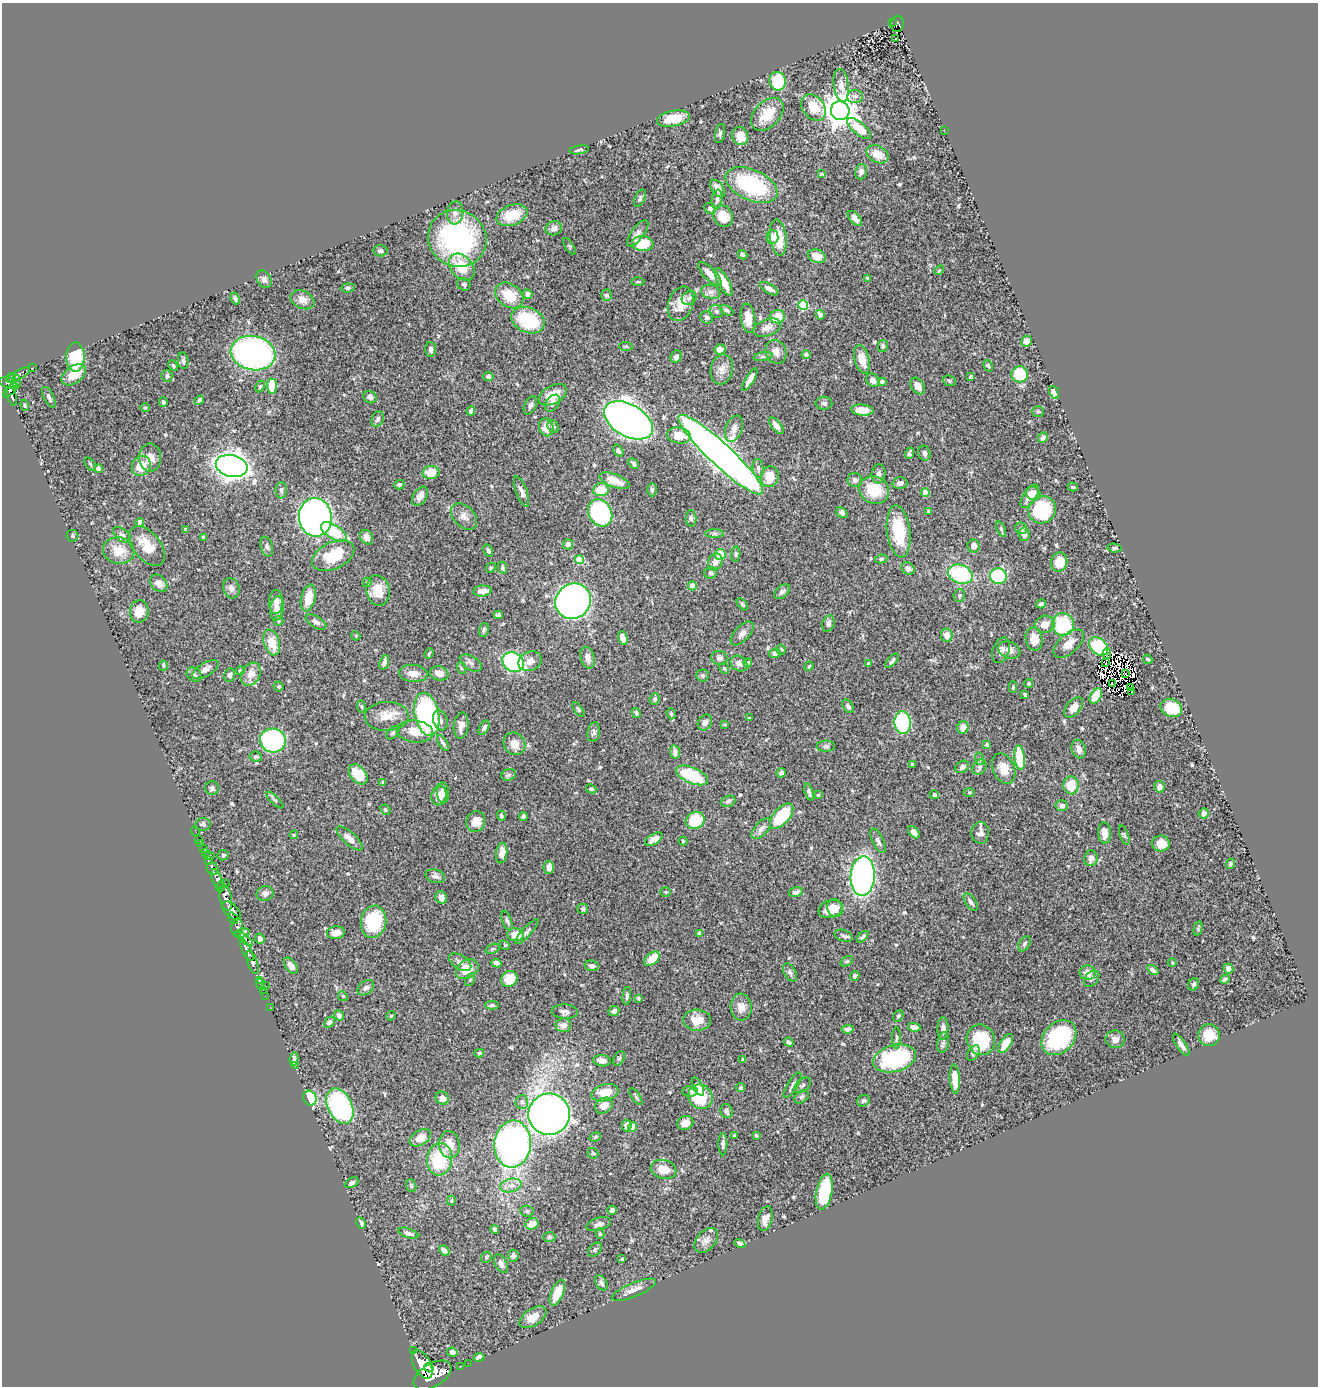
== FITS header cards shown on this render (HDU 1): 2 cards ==
NAXIS1  =                 1316
NAXIS2  =                 1384

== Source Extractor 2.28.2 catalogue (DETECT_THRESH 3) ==
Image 1316 x 1384 px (HDU 1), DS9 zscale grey, 1 PNG px = 1 image px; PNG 1320 x 1388 px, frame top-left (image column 1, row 1384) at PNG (2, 3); each listed source drawn as its Kron ellipse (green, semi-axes under 4 px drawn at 4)
Background 0.674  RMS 0.021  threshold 0.0623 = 3 sigma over >= 5 px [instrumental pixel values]
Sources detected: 556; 6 with non-positive FLUX_AUTO (blend fragments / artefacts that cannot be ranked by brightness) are neither listed nor drawn; of the other 550, the 500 brightest by FLUX_AUTO listed and drawn (50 fainter detections omitted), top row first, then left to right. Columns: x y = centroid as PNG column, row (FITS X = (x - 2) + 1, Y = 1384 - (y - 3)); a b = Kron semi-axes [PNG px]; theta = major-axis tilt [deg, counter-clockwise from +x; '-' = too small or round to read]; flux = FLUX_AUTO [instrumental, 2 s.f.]
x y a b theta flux
892 23 2 2 - 7
897 24 8 6 85 150
895 39 3 2 - 1.6
778 81 9 8 - 57
841 85 16 7 -83 11
855 96 8 6 -2 5.9
814 107 15 10 -51 27
840 111 9 9 - 2500
767 114 19 12 46 31
673 119 16 8 10 26
859 128 14 6 -41 26
944 131 3 2 - 2.5
720 134 10 5 79 2.8
740 136 9 8 - 20
579 150 10 4 9 2.9
878 154 11 8 -29 18
861 172 8 6 76 5.6
822 174 4 3 - 1.6
751 185 27 15 -24 140
717 188 10 5 -57 11
640 198 9 5 66 3
717 199 10 5 81 4.2
710 208 6 5 - 4.3
455 213 11 8 82 8.8
512 215 16 10 20 38
723 216 11 9 -58 26
855 218 9 5 -48 6.8
554 228 8 7 - 7.2
638 233 16 6 54 7.2
772 237 7 6 - 9.7
457 238 30 28 -31 250
778 238 18 8 -83 35
643 244 11 7 -5 36
569 246 9 3 -58 1.9
380 251 7 5 -5 2.7
742 255 5 4 - 2.8
817 256 9 6 -21 18
462 267 15 10 -48 36
939 270 5 4 - 1.7
710 274 16 6 -47 14
867 278 4 3 - 1.9
264 279 9 7 -58 5.5
638 282 6 3 0 1.6
723 282 15 5 -61 23
464 284 7 6 - 3.2
348 288 7 4 6 2.7
769 289 10 4 -31 6.6
711 292 10 7 -15 6.2
528 294 5 4 - 7.1
509 295 15 11 -36 37
607 295 5 5 - 3.5
235 298 6 4 -66 3.8
689 298 8 6 37 4.3
302 300 12 9 -26 10
681 304 17 12 71 23
803 305 5 5 - 77
727 310 7 4 -29 3.2
716 311 7 6 - 3.5
820 315 5 4 - 8.2
707 317 6 6 - 4
778 317 7 7 - 23
748 318 14 7 -82 18
528 320 17 12 -23 77
767 328 14 8 20 9.7
1027 341 5 5 - 9.4
626 346 7 4 -4 2.2
883 346 6 5 - 2.9
431 349 7 5 -87 4.9
720 349 5 5 - 13
776 352 12 10 -68 9.6
253 353 22 17 -11 470
806 354 4 4 - 2.7
75 357 14 9 89 70
676 357 6 5 - 4.5
763 357 9 4 11 3.2
862 359 15 7 -75 22
183 361 8 5 -81 3.4
173 366 5 4 - 1.8
988 366 6 4 -60 2.4
33 367 2 2 - 8.3
722 369 15 11 78 11
1020 374 8 8 - 60
18 375 13 4 29 190
74 375 14 8 37 26
167 376 6 5 - 4.5
488 376 5 4 - 3.4
11 377 5 4 - 410
970 377 4 3 - 2.1
750 379 12 4 59 10
873 380 7 6 - 6.4
949 381 6 5 - 2.5
8 382 9 5 -12 490
16 382 7 4 -84 270
882 382 4 4 - 7
260 386 6 4 63 1.8
272 386 7 5 -85 34
918 386 9 6 -57 11
10 390 9 3 43 210
1054 392 7 4 -68 10
553 395 15 9 30 22
12 397 9 4 -71 190
49 397 11 5 -64 4.7
370 397 7 6 - 4.4
199 400 5 4 - 3.4
163 402 5 3 - 2.8
553 403 9 6 54 6.8
824 403 8 6 -1 3.3
25 405 6 4 -70 1.8
530 405 10 6 64 3.9
145 408 4 4 - 1.5
862 410 11 5 -5 17
471 411 5 4 - 4
1038 411 5 5 - 2.2
378 419 8 5 66 3.7
628 420 27 16 -30 1500
553 426 7 5 -59 2.6
776 426 10 5 -50 8.7
546 427 9 7 -75 16
734 429 14 8 68 9.4
679 435 12 8 -10 24
1043 438 5 4 - 5.2
618 451 6 4 -56 3.5
909 453 6 4 68 2.7
924 453 7 6 - 5.2
721 455 57 11 -43 1600
150 457 14 11 -89 13
633 463 6 4 -44 2.9
90 464 7 3 -55 1.9
141 466 10 9 - 25
232 466 16 11 -13 1200
758 468 9 5 -84 3.9
98 469 4 4 - 12
431 473 8 6 4 23
878 474 9 7 84 4.6
770 477 10 9 - 28
855 480 7 7 - 5.1
614 481 16 6 -21 17
900 483 7 6 - 5.5
399 485 5 4 - 2.7
1073 487 5 4 - 1.9
281 490 8 5 88 3.6
601 490 8 6 4 24
652 490 6 5 - 2.4
874 490 15 13 -28 44
522 492 16 5 -69 6.8
925 493 4 4 - 18
1033 493 7 6 - 11
420 496 10 6 56 8.3
1030 496 13 6 57 10
1042 510 14 13 - 110
928 511 3 3 - 1.6
600 513 14 11 -61 190
842 513 6 5 - 3.6
464 516 15 10 -48 9.7
315 517 19 16 -85 670
691 518 8 5 -88 3
140 522 4 4 - 11
1021 528 6 5 - 4.3
186 529 4 3 - 4.5
1001 529 8 3 -69 2.4
899 531 26 11 -83 60
334 532 14 7 -32 41
714 534 9 4 0 3.4
1024 534 7 5 -83 7.9
122 535 10 6 -39 4.6
73 536 6 6 - 2.5
203 537 3 3 - 1.8
367 537 8 6 -54 9.3
568 544 5 5 - 4.4
147 546 23 13 -51 27
974 546 6 6 - 9.1
267 547 10 6 -73 4.2
1115 548 7 4 -5 2.5
488 550 6 4 -61 2.9
119 551 16 13 -12 24
720 554 5 5 - 29
736 554 7 4 83 2.7
333 556 22 13 25 49
881 559 6 4 10 2.6
579 560 4 4 - 36
715 562 9 7 64 8.1
1059 562 10 8 74 19
502 567 6 4 -77 3.5
491 568 5 4 - 1.9
908 568 7 5 -36 5.9
711 573 6 6 - 3
960 574 13 9 -21 110
998 576 8 7 - 69
367 582 5 4 - 3.1
159 583 10 7 -46 8.6
692 586 4 4 - 20
231 588 10 8 -72 5.6
378 590 15 11 -80 23
482 591 9 5 5 14
782 592 9 6 39 5.9
959 595 6 5 - 2.5
308 598 14 7 76 22
573 601 18 17 - 630
276 602 12 7 89 9.3
742 604 7 3 -48 2
1041 604 5 4 - 3.9
277 608 12 7 82 9.2
139 611 11 9 82 22
498 615 4 3 - 3.3
279 621 5 5 - 2.5
316 622 11 6 -30 5.2
828 623 8 6 72 5.1
1045 624 10 8 13 15
1063 624 11 11 - 85
484 630 7 4 74 2.7
742 633 15 7 47 7.3
947 635 7 5 -79 10
356 636 5 4 - 1.5
623 638 7 4 -73 9.3
1034 639 12 8 -79 17
272 642 13 8 -72 23
1069 644 18 9 41 15
1099 646 11 7 -42 73
781 650 5 4 - 2
1001 650 13 8 71 6.6
1009 650 11 8 -24 7.7
429 653 5 3 - 1.6
775 654 6 4 4 5.6
1107 654 5 3 - 11
588 658 11 7 -72 10
719 658 8 7 - 5.3
1148 659 5 3 - 2.1
530 661 12 9 24 11
892 661 9 4 49 3.6
384 662 7 4 73 5.7
513 662 11 9 -32 170
471 663 12 6 -30 5.8
748 663 4 3 - 1.6
869 663 4 4 - 1.9
1105 663 3 2 - 2.1
739 664 9 7 -35 6.9
163 665 5 3 - 1.8
809 666 5 3 - 1.6
461 668 6 4 -71 1.8
724 668 5 4 - 2
205 669 15 6 29 8.1
240 670 4 3 - 1.7
413 673 14 8 -5 12
439 673 9 7 -17 13
251 674 12 9 58 14
1126 674 3 2 - 2.9
194 675 8 6 -40 3.5
230 675 7 5 76 4.2
702 675 6 6 - 2.8
1029 683 4 4 - 2.4
1112 683 3 2 - 1.8
278 686 5 5 - 2.4
1013 687 6 4 -89 2.2
1131 687 3 2 - 1.7
1132 691 3 2 - 2.1
1025 695 4 3 - 3.4
1096 696 8 5 57 27
655 699 6 5 - 3.5
361 706 6 4 -82 1.9
848 706 7 5 -56 4.6
1074 707 12 7 49 13
1171 708 11 9 -25 37
578 710 8 4 -54 2.2
636 713 5 4 - 2.6
427 714 22 12 -78 260
671 714 6 4 -71 2.1
387 716 22 14 1 22
750 718 4 3 - 1.6
440 720 10 7 -73 5.3
705 722 8 6 57 6.1
903 722 11 8 -88 120
725 724 4 3 - 1.9
461 726 13 7 84 11
963 727 6 5 - 12
484 728 8 4 62 4
415 732 18 11 -6 21
594 732 10 6 81 4.1
393 733 8 5 46 2.7
273 740 13 12 - 180
443 743 9 4 -58 3.6
514 744 12 10 -50 15
987 744 4 4 - 2.8
826 746 9 5 1 3.3
1079 749 9 7 -72 8
675 752 7 5 -82 5.1
256 757 6 5 - 2.5
1020 758 12 5 -83 56
980 759 6 4 -71 2
912 764 3 3 - 1.6
962 767 7 5 34 5.7
980 767 8 6 51 4.3
1004 769 16 11 -67 18
781 773 5 4 - 3.2
358 774 11 7 -50 29
509 775 7 5 20 3.3
692 775 17 8 -23 70
383 782 4 3 - 1.9
1071 785 9 7 -85 27
1159 787 6 5 - 7.7
212 788 7 6 - 4
591 789 5 4 - 3.6
809 792 9 4 -73 3.6
969 792 6 4 1 1.8
443 793 10 6 -85 10
439 795 10 7 75 10
818 795 3 3 - 1.7
934 795 5 4 - 4
275 800 11 4 -44 2.9
728 801 7 5 20 3.4
1062 806 6 5 - 6.2
385 810 6 4 -46 2
1204 813 5 5 - 6.3
501 816 5 3 - 3.4
523 816 4 4 - 5.1
782 816 15 8 49 76
695 820 10 8 26 47
476 822 10 9 - 17
203 824 8 6 9 4
761 829 12 6 48 6.7
196 831 5 2 - 14
914 832 7 4 -47 8.3
980 833 11 9 89 9.7
1104 833 10 6 -87 15
294 835 4 3 - 1.5
1124 835 10 4 -70 2.3
349 838 17 6 -42 9.7
199 839 2 2 - 5.2
654 839 10 5 32 11
683 841 4 4 - 1.7
878 841 13 5 -65 4.8
201 843 3 2 - 18
1161 844 9 8 - 15
203 849 3 2 - 16
205 852 4 3 - 45
502 853 10 5 82 12
223 855 5 5 - 3.3
209 856 5 2 - 17
1091 858 8 6 84 6.4
208 861 3 3 - 96
1230 864 5 4 - 2.4
549 867 6 5 - 7.3
213 869 7 5 -52 240
435 876 10 6 -18 5.5
863 876 20 12 87 450
217 879 10 5 -70 1100
225 883 2 2 - 16
220 887 6 3 78 470
666 892 5 4 - 1.6
796 892 7 5 14 5.2
265 893 8 7 - 5.3
226 898 13 6 -79 1900
441 898 6 5 - 8.9
971 902 10 5 -56 4.2
835 908 9 7 -69 13
583 909 5 5 - 2.7
830 909 12 8 18 25
231 910 11 6 -44 840
233 918 6 4 -53 380
507 920 10 4 -71 3.8
373 922 16 12 81 73
237 928 9 6 87 690
1198 928 7 4 77 1.9
527 932 16 4 47 5.1
242 933 8 3 13 360
336 933 9 6 8 13
699 933 4 4 - 5.7
516 935 8 6 -8 24
843 936 9 5 -21 3.7
863 937 7 4 45 3.5
244 939 10 4 -36 320
260 939 5 4 - 4.7
1024 944 8 5 59 3.7
505 945 5 4 - 1.7
493 949 7 4 19 2.3
247 950 11 4 -64 1100
652 959 9 5 38 27
847 961 7 3 34 1.7
460 962 12 7 -32 6.6
252 963 12 5 -70 1300
496 963 5 4 - 6.1
1172 963 4 3 - 1.6
291 966 9 5 -54 6.3
592 966 7 5 -10 4.4
467 969 12 9 31 30
1228 969 5 4 - 7.3
1153 970 6 4 -35 4
790 972 10 6 -60 4.5
1087 973 8 7 - 11
855 976 5 4 - 2.9
470 979 7 4 64 2
509 979 8 7 - 25
1092 979 9 6 50 4.2
1225 979 5 4 - 6.2
259 980 4 2 - 44
1193 984 6 5 - 3
260 985 6 3 -75 26
265 985 2 2 - 41
366 988 9 6 39 4.9
263 990 3 2 - 11
265 996 2 2 - 9.5
343 996 5 4 - 1.7
627 996 9 4 85 3.6
638 998 4 3 - 2.2
492 1005 7 4 -1 2.5
270 1007 2 2 - 12
741 1007 13 10 -85 12
614 1011 5 5 - 5.1
565 1012 13 7 -3 6
339 1015 5 5 - 6
391 1016 5 4 - 1.6
898 1016 6 4 59 2.4
697 1020 14 10 -4 19
329 1022 6 4 45 3.6
563 1025 8 7 - 8.5
914 1027 6 4 -10 6.2
943 1028 11 5 88 6.6
848 1029 6 4 6 4.2
1209 1035 11 11 - 25
896 1038 11 3 89 2.4
1059 1038 19 15 46 130
1115 1039 9 9 - 8.2
981 1040 15 14 - 73
789 1042 5 4 - 4.1
943 1042 10 6 79 4.3
1006 1044 11 5 57 23
1181 1045 13 5 -56 6.2
479 1053 5 4 - 2.4
973 1053 8 5 59 3.6
619 1058 8 5 62 2.8
894 1058 22 13 14 150
294 1059 7 4 81 4.8
743 1060 3 3 - 2
602 1061 9 5 -6 7.7
295 1066 3 2 - 2.4
955 1079 14 5 -86 23
793 1085 14 5 58 5.6
803 1085 9 6 41 3.6
698 1087 10 4 -62 7
741 1088 4 4 - 2.7
690 1091 8 5 -1 4.4
605 1093 14 8 14 27
636 1097 9 3 -55 2.5
700 1097 13 11 -51 48
802 1097 8 5 38 3.2
310 1098 7 6 - 73
442 1098 7 6 - 11
863 1101 6 5 - 2.7
522 1102 7 6 - 4.4
340 1106 18 12 -63 240
604 1106 9 7 32 15
727 1111 7 6 - 3.2
549 1114 21 20 - 1100
685 1123 8 7 - 13
627 1125 6 5 - 9.6
632 1127 4 4 - 26
734 1135 3 3 - 2
756 1135 4 3 - 1.6
595 1137 6 4 19 2.1
420 1138 12 7 32 13
513 1144 23 18 84 530
723 1144 11 4 -89 4.6
449 1145 14 10 -82 19
593 1153 6 5 - 2.1
439 1159 16 12 83 75
663 1169 13 9 -13 20
352 1183 7 4 28 3
511 1185 11 6 14 8.6
411 1186 6 5 - 2.4
824 1192 18 8 79 64
451 1201 5 4 - 1.8
612 1210 4 4 - 4.6
527 1211 6 5 - 2.9
765 1219 12 7 75 9.3
361 1223 6 4 -63 4.7
532 1224 7 5 23 15
599 1224 13 6 17 5.8
495 1229 4 4 - 2.9
408 1233 10 4 -19 4.9
600 1234 5 4 - 2.1
549 1237 6 5 - 2.3
706 1240 14 9 49 8.8
740 1244 5 4 - 4.8
444 1250 6 4 -43 6.4
595 1250 8 5 46 2.8
513 1256 6 5 - 4.6
486 1257 6 5 - 2.3
622 1259 4 4 - 1.6
501 1264 10 6 -62 7.5
601 1283 8 5 -61 4.1
634 1290 23 7 23 11
557 1293 14 6 67 24
533 1317 15 8 33 18
413 1351 3 3 - 75
452 1352 5 4 - 7.2
479 1357 5 4 - 6.7
468 1363 2 2 - 8.4
422 1364 15 8 -62 3500
460 1367 2 2 - 6.3
429 1368 5 4 - 730
432 1375 21 11 31 4300
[50 fainter detections neither listed nor drawn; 6 non-positive-flux detections neither listed nor drawn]